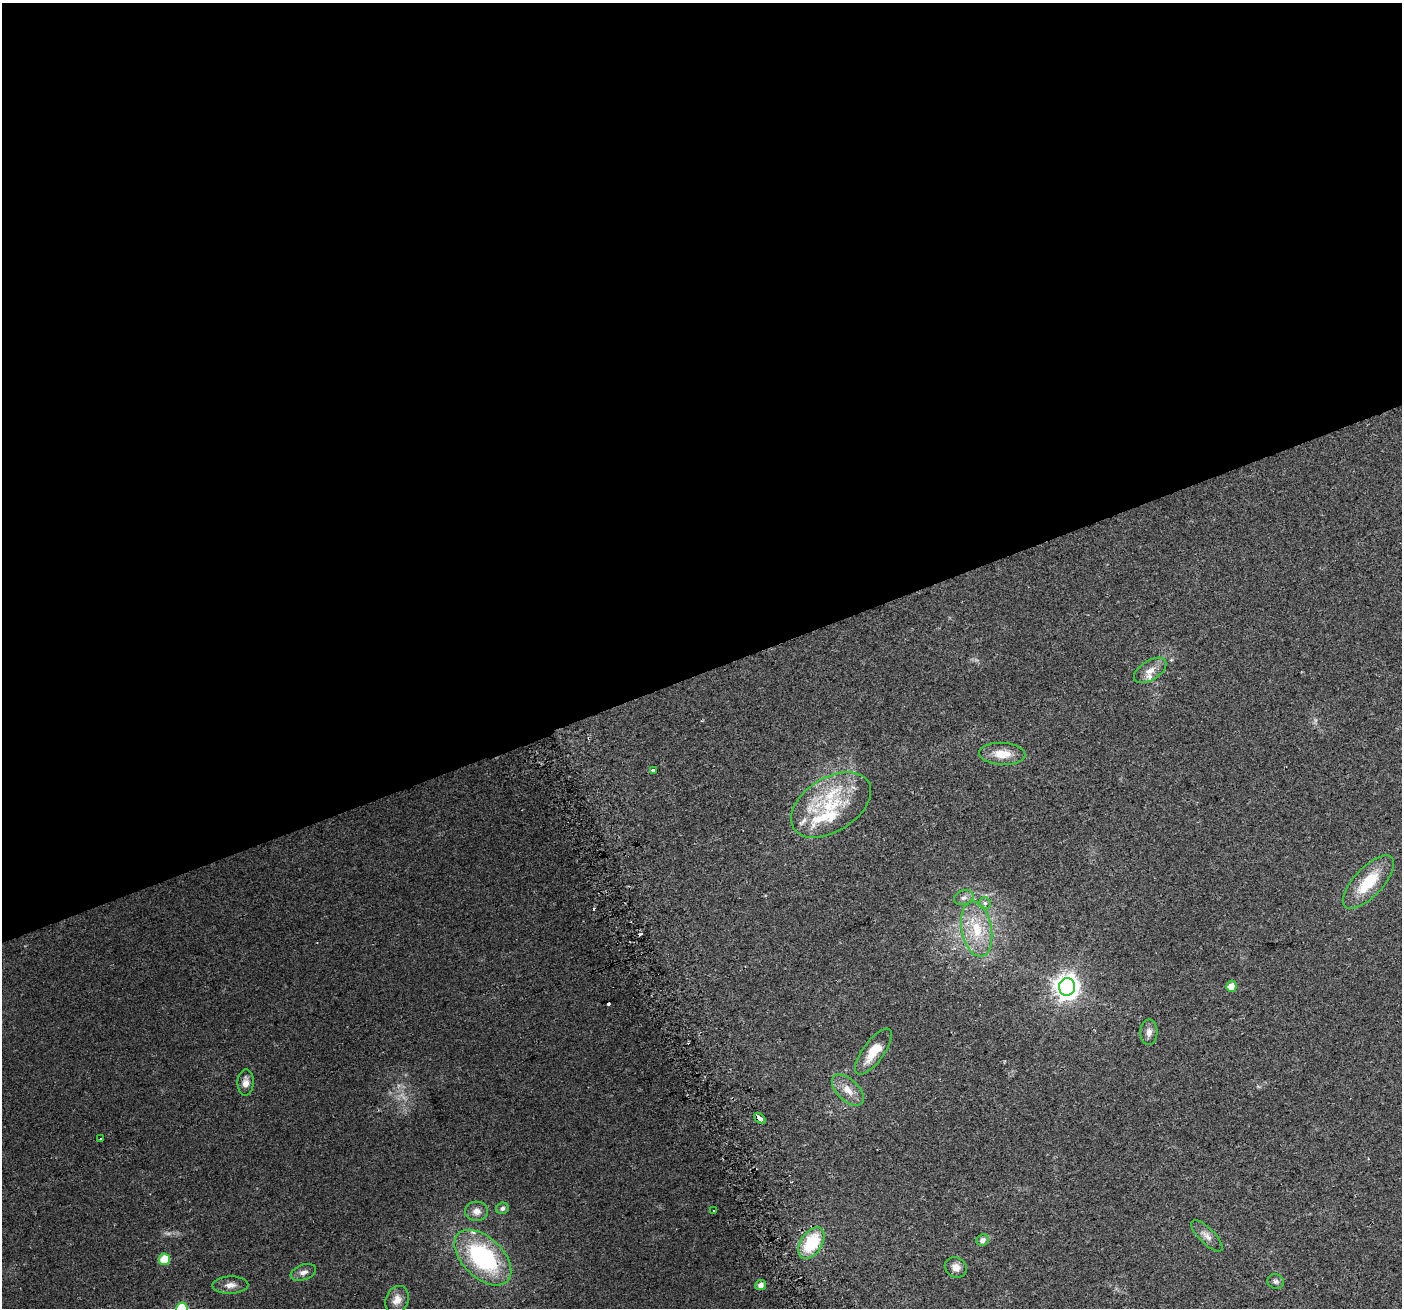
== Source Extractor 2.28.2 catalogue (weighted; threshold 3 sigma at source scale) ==
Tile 2 of 4 x 4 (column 2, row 1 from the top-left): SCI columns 1430-2829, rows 4019-5324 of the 5661 x 5476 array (HDU 1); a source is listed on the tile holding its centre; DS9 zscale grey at full resolution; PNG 1404 x 1310 px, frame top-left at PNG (2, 3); each listed source drawn as its Kron ellipse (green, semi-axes under 4 px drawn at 4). Shown black and unused: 51% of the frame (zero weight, under 2 of 3 exposures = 2% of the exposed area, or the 3 px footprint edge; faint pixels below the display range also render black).
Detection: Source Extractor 2.28.2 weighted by HDU 2 'WHT'; one run over the whole footprint, this tile lists its part. Background 0.0747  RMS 0.0095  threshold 0.0427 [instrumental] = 3 sigma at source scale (4.5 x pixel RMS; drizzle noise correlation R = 1.50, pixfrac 1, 0.0396/0.0396 arcsec/px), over >= 5 px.
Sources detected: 41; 1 too faint to see at this stretch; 3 cosmic-ray / hot-pixel residue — neither listed nor drawn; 6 inside a brighter listed object's ellipse — not listed separately; the other 31 listed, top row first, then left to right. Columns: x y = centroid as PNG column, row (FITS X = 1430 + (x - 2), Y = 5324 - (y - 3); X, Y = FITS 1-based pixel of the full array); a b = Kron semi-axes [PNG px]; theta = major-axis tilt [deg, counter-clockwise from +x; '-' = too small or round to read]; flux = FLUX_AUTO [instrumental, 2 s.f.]
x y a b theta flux
1150 670 18 9 33 8.7
1002 754 23 11 -3 16
653 771 4 3 - 15
831 805 44 27 32 62
1368 882 34 14 47 35
964 898 10 7 20 4.2
985 903 6 5 - 2
977 929 28 15 -79 31
1231 986 5 5 - 9.4
1067 987 9 8 - 830
1149 1032 13 8 87 5.6
873 1052 27 10 54 22
246 1083 13 8 88 7.2
848 1090 19 10 -44 12
760 1118 7 3 -37 12
100 1139 3 2 - 1.8
502 1208 6 5 - 3.1
477 1211 11 9 0 7.2
714 1211 3 3 - 4.1
1207 1236 21 7 -45 6.9
983 1240 6 5 - 4.4
811 1243 17 10 56 46
483 1258 34 20 -44 120
164 1259 6 6 - 26
956 1267 11 9 -33 7
303 1272 13 7 20 5.2
1276 1281 8 7 - 2.7
230 1285 18 8 1 6.8
761 1285 5 5 - 4.9
397 1300 14 11 65 8.9
182 1308 6 5 - 46
Overlapping masked pixels (flux is a lower limit): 1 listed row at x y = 760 1118
Isophote crosses this tile's border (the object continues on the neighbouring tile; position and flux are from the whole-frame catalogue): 1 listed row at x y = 182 1308